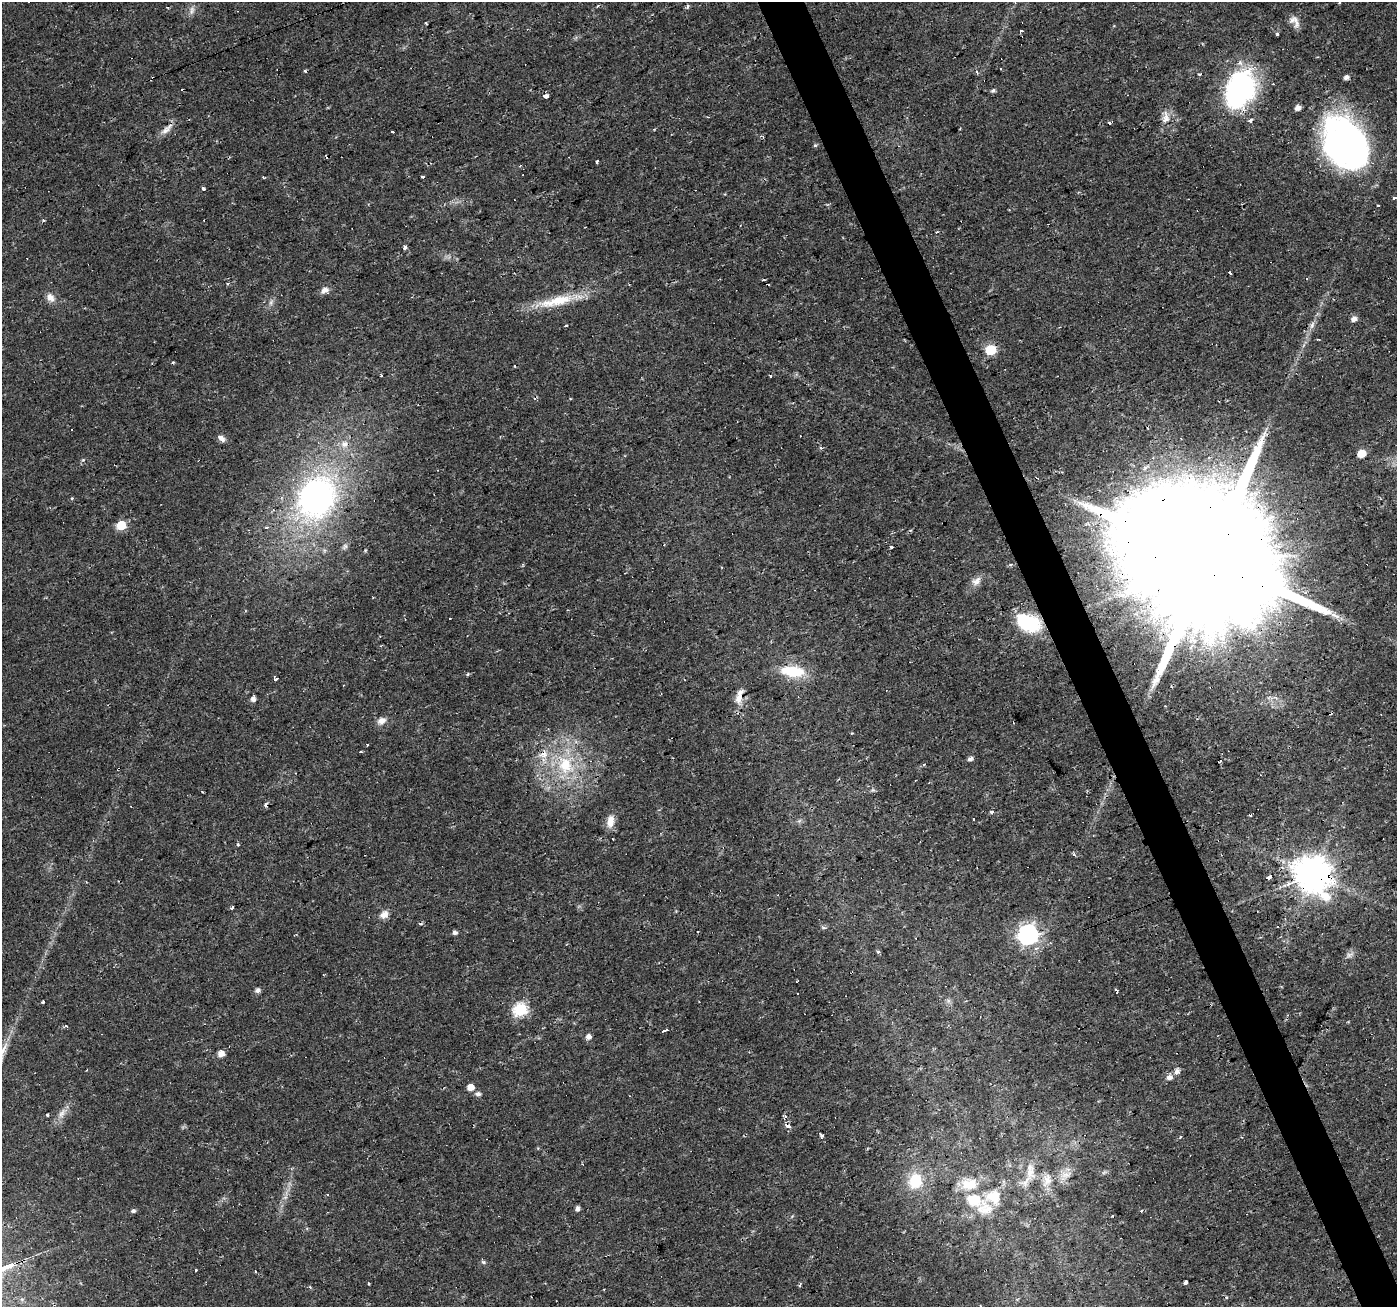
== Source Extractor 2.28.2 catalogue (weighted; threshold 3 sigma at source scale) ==
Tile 6 of 4 x 4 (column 2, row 2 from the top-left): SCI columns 1397-2791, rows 2742-4046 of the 5582 x 5430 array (HDU 1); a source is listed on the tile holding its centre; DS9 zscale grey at full resolution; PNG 1399 x 1309 px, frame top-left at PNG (2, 2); no overlay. Shown black and unused: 3% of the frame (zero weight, under 2 of 3 exposures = <1% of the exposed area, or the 3 px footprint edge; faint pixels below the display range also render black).
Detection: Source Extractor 2.28.2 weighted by HDU 2 'WHT'; one run over the whole footprint, this tile lists its part. Background 0.0171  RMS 0.0023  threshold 0.0102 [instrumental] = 3 sigma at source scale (4.5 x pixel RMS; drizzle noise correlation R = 1.50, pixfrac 1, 0.0396/0.0396 arcsec/px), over >= 5 px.
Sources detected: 150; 1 too faint to see at this stretch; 1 inside a brighter object's white glare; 31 cosmic-ray / hot-pixel residue — not listed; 5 inside a brighter listed object's ellipse — not listed separately; the other 112 listed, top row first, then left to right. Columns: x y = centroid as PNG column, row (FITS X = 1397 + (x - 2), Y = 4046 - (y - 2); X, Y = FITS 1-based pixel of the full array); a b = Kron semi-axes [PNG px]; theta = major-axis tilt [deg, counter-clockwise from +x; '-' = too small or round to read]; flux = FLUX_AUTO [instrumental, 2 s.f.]
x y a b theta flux
1339 3 3 2 - 0.21
192 10 13 7 71 1
1295 21 17 9 -61 1.6
426 23 3 3 - 0.33
1021 30 4 2 - 0.22
1277 34 4 3 - 0.45
976 72 3 3 - 1.3
1199 74 4 4 - 0.41
1346 77 5 4 - 0.95
1240 89 41 29 66 36
993 91 5 5 - 0.46
546 96 4 4 - 1.6
1298 108 5 4 - 1.4
1166 118 13 11 65 1.9
1109 123 3 3 - 0.79
166 130 16 8 39 1.7
392 131 3 3 - 0.66
763 137 5 3 - 0.35
1348 144 54 40 -48 74
815 145 5 5 - 0.32
597 161 4 3 - 0.39
520 166 4 3 - 0.19
422 176 4 3 - 0.64
263 177 4 2 - 0.22
203 189 5 3 - 0.49
1395 198 4 3 - 1.8
937 232 3 2 - 0.4
405 247 4 3 - 0.8
1307 278 3 3 - 0.98
763 280 4 2 - 0.28
324 290 10 7 30 1.3
50 297 13 10 -55 1.6
556 301 57 12 13 8.5
1354 319 5 5 - 1.4
1312 325 12 5 64 1
566 326 3 3 - 1.3
1318 339 3 2 - 0.29
991 350 6 6 - 15
173 362 3 3 - 0.6
381 375 3 3 - 0.43
72 430 3 3 - 0.93
221 438 10 6 -43 0.96
344 444 8 8 - 1.5
821 448 5 4 - 0.36
1362 453 5 5 - 4.7
316 498 40 33 59 64
121 525 6 5 - 11
267 528 4 3 - 0.6
345 546 8 6 63 0.59
891 547 3 3 - 3.7
365 550 3 3 - 0.31
1210 558 75 29 19 23000
976 581 16 10 43 1.7
1028 623 27 18 -23 12
793 671 30 13 -6 8.3
468 674 5 3 - 0.21
275 679 3 3 - 12
739 696 23 9 70 2.5
253 699 5 5 - 0.97
382 721 11 9 16 1.4
970 759 5 4 - 0.83
924 764 4 4 - 0.26
565 765 30 22 -61 13
873 790 6 6 - 0.4
991 812 6 4 14 0.4
1251 815 3 3 - 0.3
610 821 17 9 79 2.2
799 821 7 4 19 0.43
1074 855 4 3 - 0.54
1313 874 11 10 - 550
1268 877 5 3 - 2.4
232 908 3 3 - 1.8
384 915 12 9 38 1.5
1277 926 3 3 - 0.39
823 928 8 4 -1 0.38
455 932 5 4 - 0.75
697 932 3 3 - 1.2
1028 935 8 7 - 110
878 952 3 3 - 0.82
1349 955 11 6 21 0.81
257 990 6 5 - 0.8
1116 990 4 3 - 1.5
43 1002 3 3 - 0.63
520 1010 6 6 - 33
66 1026 5 3 - 0.43
665 1030 6 3 20 2.5
588 1037 5 5 - 1.3
3 1051 38 7 67 4
221 1054 6 5 - 1.9
1177 1072 8 6 69 1.1
1169 1077 7 6 - 1.2
470 1087 5 5 - 2.6
478 1094 6 5 - 0.93
48 1115 3 3 - 0.35
785 1117 8 5 74 0.51
787 1126 5 4 - 2.3
822 1135 5 4 - 0.86
1180 1137 4 2 - 0.19
1030 1172 18 11 66 3.1
1104 1172 7 4 19 0.4
1066 1175 15 8 6 1.9
1047 1180 23 8 73 2.3
915 1181 16 14 77 6.7
974 1200 22 17 -13 7.1
577 1209 5 4 - 0.87
133 1211 5 4 - 0.56
483 1262 8 4 -54 0.41
196 1270 3 3 - 0.32
256 1271 3 3 - 0.34
1186 1282 4 3 - 1.4
369 1283 3 2 - 0.29
800 1285 5 3 - 0.3
Overlapping masked pixels (flux is a lower limit): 6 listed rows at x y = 991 350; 1210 558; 1028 623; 739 696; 1313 874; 787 1126
Isophote crosses this tile's border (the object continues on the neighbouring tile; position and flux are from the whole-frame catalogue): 2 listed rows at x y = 1395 198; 3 1051
Unlisted compact peaks at least as high as the median listed source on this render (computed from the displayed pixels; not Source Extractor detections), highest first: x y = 83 460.